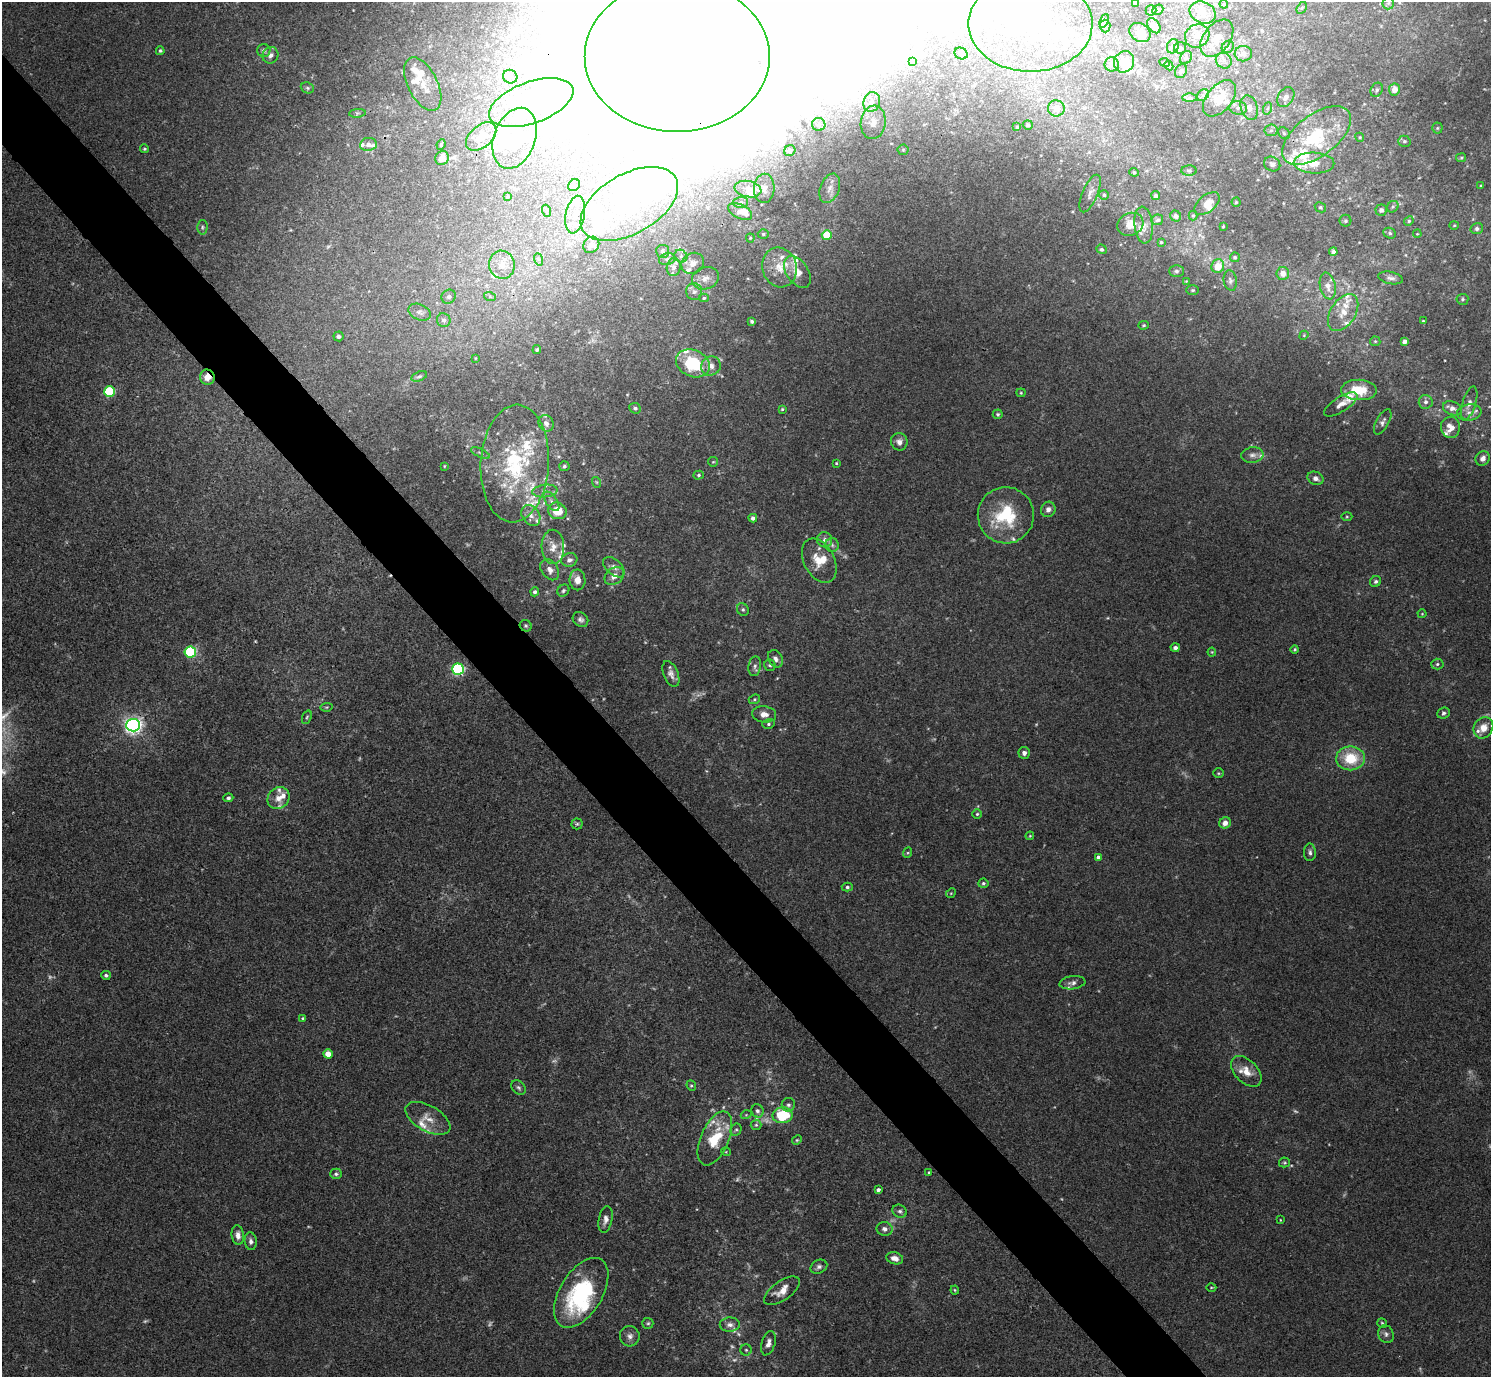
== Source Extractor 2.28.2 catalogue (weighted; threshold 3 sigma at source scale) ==
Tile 11 of 4 x 4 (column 3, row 3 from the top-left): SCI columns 2984-4472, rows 1676-3050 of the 5963 x 5961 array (HDU 1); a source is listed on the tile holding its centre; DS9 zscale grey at full resolution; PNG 1493 x 1379 px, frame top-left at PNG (2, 2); each listed source drawn as its Kron ellipse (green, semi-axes under 4 px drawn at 4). Shown black and unused: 5% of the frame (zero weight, under 3 of 4 exposures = <1% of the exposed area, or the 3 px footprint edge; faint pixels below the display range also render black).
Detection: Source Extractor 2.28.2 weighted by HDU 2 'WHT'; one run over the whole footprint, this tile lists its part. Background 0.0451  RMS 0.0048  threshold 0.0217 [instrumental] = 3 sigma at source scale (4.5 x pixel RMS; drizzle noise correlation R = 1.50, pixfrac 1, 0.05/0.05 arcsec/px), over >= 5 px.
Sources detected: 438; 22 too faint to see at this stretch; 72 inside a brighter object's white glare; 1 cosmic-ray / hot-pixel residue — neither listed nor drawn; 71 inside a brighter listed object's ellipse — not listed separately; the other 272 listed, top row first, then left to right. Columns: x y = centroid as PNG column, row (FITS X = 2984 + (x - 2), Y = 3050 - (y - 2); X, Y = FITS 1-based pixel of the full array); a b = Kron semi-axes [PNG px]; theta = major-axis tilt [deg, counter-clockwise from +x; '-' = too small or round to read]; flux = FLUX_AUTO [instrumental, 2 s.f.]
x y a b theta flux
1135 3 3 3 - 0.87
1388 3 6 6 - 1
1224 4 4 4 - 0.54
1302 8 6 4 59 0.71
1151 10 5 5 - 0.73
1158 10 6 4 41 0.72
1203 12 13 10 -26 5.5
1104 21 7 4 66 1.1
1030 24 62 47 0 82
1105 26 6 5 - 1
1154 26 8 5 -53 3.5
1140 32 11 8 -35 2.6
1197 36 13 11 36 5.7
1217 38 21 13 53 8.1
1173 46 7 5 65 1.4
1228 47 7 5 46 1.2
1180 48 6 6 - 0.99
264 50 6 6 - 1.2
160 51 4 4 - 0.72
961 53 7 5 -27 1.5
1243 54 8 7 - 3
270 55 8 8 - 1.9
677 56 93 75 0 350
1186 57 7 5 56 1.1
1224 61 8 7 - 2.4
912 62 4 2 - 0.51
1124 62 11 10 - 5.8
1165 63 5 3 - 0.49
1112 64 7 7 - 2.4
1169 66 5 4 - 0.93
1181 71 7 5 61 1
510 77 7 6 - 1.3
423 84 29 15 -63 9.1
307 88 7 5 -22 0.89
1394 89 6 5 - 3.9
1377 90 7 5 64 1.2
1203 95 6 5 - 1.2
1286 97 11 7 56 3
1189 98 7 4 0 0.95
1220 98 21 12 50 12
872 102 10 8 73 2.9
531 103 44 20 20 33
1056 108 8 8 - 4.1
1238 108 9 7 -13 2.1
1249 108 12 8 -72 3.8
1268 108 6 4 70 0.84
357 113 8 3 5 0.71
873 122 17 12 82 7.1
819 124 6 6 - 1.3
1028 125 5 4 - 1
1017 127 4 3 - 0.67
1437 128 5 5 - 0.7
1271 130 6 6 - 1.2
1284 133 6 5 - 0.77
1317 135 40 20 37 32
481 137 17 11 40 6.8
1360 137 4 4 - 0.61
515 138 31 20 70 19
1404 141 6 5 - 0.99
368 144 8 6 8 2.1
441 145 5 3 - 0.65
144 149 4 4 - 0.67
903 150 5 5 - 0.78
790 151 6 5 - 1.1
442 158 7 6 - 3.9
1461 158 5 4 - 0.57
1314 163 20 10 -2 9.2
1272 164 8 7 - 1.4
1189 171 8 5 0 0.92
1134 172 4 4 - 0.61
574 185 6 5 - 0.98
1481 186 3 3 - 0.5
764 188 14 10 87 4.8
830 188 15 9 68 4
748 189 13 8 -12 4.8
1090 193 20 7 67 2.9
1104 195 5 5 - 0.66
508 196 4 4 - 0.47
1156 196 4 4 - 1.4
741 202 7 5 2 1.2
1236 202 4 4 - 0.56
1207 203 14 8 39 4.5
629 204 53 30 29 45
1320 207 6 5 - 0.87
1393 207 6 5 - 0.9
1381 210 6 5 - 1.4
547 211 6 4 -71 0.72
740 212 13 7 -27 4.1
575 215 19 9 79 6.8
1176 216 6 5 - 1.4
1193 216 5 4 - 0.6
1158 220 5 5 - 1.2
1345 221 6 6 - 0.85
1409 221 5 4 - 0.65
1130 224 13 11 26 5.8
1144 225 18 9 -84 3.9
1454 225 4 4 - 0.53
1223 226 2 2 - 0.38
202 227 7 5 88 0.92
1477 229 6 5 - 1.3
1390 233 6 5 - 0.91
763 234 5 4 - 0.79
1417 234 4 3 - 0.4
827 235 5 5 - 15
750 238 4 4 - 0.55
1161 242 4 4 - 0.61
591 245 9 7 51 2.7
1102 249 5 4 - 1.1
663 251 6 6 - 1.3
1333 252 4 4 - 1.5
681 256 7 6 - 1.6
1235 257 5 4 - 0.8
538 259 6 4 -70 0.8
667 259 8 6 13 1.4
693 263 12 10 32 4.1
502 265 14 13 - 6.7
1218 266 7 6 - 7.8
674 267 9 7 81 2.7
780 267 20 17 -74 10
1176 271 7 5 0 1.1
797 272 18 11 -55 6.6
1283 273 6 6 - 3.1
705 278 14 11 20 3.9
1391 278 12 6 -12 1.9
1186 281 4 3 - 0.35
1230 281 10 6 -79 1.5
1328 286 13 7 -78 3.5
1193 290 6 5 - 0.75
694 292 8 8 - 2
449 297 7 6 - 1.5
490 297 6 4 -20 0.73
704 298 5 4 - 0.72
1462 299 6 5 - 0.91
420 312 12 7 -24 2.2
1343 313 20 12 57 8.2
444 320 7 6 - 2
752 321 4 3 - 0.91
1423 321 3 3 - 0.47
1144 325 5 4 - 0.58
1304 335 5 3 - 0.43
339 336 5 5 - 1.4
1375 341 5 5 - 0.65
1405 341 4 4 - 2.2
537 349 4 4 - 0.8
475 358 4 3 - 0.34
693 363 17 13 -24 26
711 366 10 9 - 3.4
419 376 8 4 20 0.95
207 377 7 7 - 4.6
1359 390 18 10 -1 14
109 392 5 5 - 36
1021 393 4 4 - 0.54
1426 402 7 7 - 1.7
1469 403 17 6 73 2.9
1341 404 19 7 32 3.7
635 408 6 5 - 1
1452 408 10 6 -21 2.8
782 409 3 3 - 0.55
1469 412 12 8 9 2.9
998 414 5 5 - 0.78
1383 422 14 6 61 1.9
546 423 8 7 - 2.2
1450 427 11 9 -88 4.8
899 442 9 8 - 2.4
480 453 10 3 -25 0.86
1252 455 11 7 6 2.2
1483 458 8 7 - 2.7
713 462 5 4 - 0.58
836 463 4 3 - 0.52
515 464 59 34 86 53
444 466 3 2 - 0.4
564 466 5 5 - 0.92
699 475 5 4 - 0.78
1315 478 8 6 -25 2.1
596 482 5 3 - 0.47
545 491 13 6 6 2.4
551 501 11 5 -56 2.1
1048 509 8 7 - 2.3
557 511 9 8 - 10
531 515 11 8 -55 3.4
1006 515 28 28 - 28
1347 517 5 3 - 0.54
753 518 4 4 - 1.5
825 540 7 7 - 1.9
832 545 7 6 - 1.5
553 547 17 11 -87 6.2
569 560 8 7 - 2.2
819 561 24 15 -63 9.4
614 567 13 7 -41 2.7
550 570 11 8 -55 3.3
614 576 11 8 36 3.8
577 580 10 8 -90 4.5
1376 581 6 5 - 1.1
563 591 6 5 - 0.98
535 592 4 4 - 1.3
743 610 7 5 -58 0.98
1422 614 4 4 - 0.4
580 619 8 6 -40 1.7
526 626 6 5 - 0.9
1175 648 4 4 - 1.4
1295 649 4 4 - 0.6
190 652 6 5 - 43
1212 652 4 4 - 0.49
775 659 9 7 -62 1.9
1437 664 6 5 - 1
770 665 6 5 - 0.93
755 666 10 6 83 1.7
458 669 6 5 - 67
671 674 14 7 -68 2.7
754 699 6 4 22 0.72
327 707 6 4 10 0.62
1443 713 6 5 - 1.1
764 714 12 8 -7 3.7
307 717 7 4 70 0.78
768 724 6 5 - 0.93
133 725 7 6 - 210
1483 728 11 9 58 5.3
1024 753 6 6 - 1.8
1350 758 14 12 -1 16
1218 773 5 4 - 0.6
228 798 5 4 - 1.2
278 798 12 10 41 4.4
977 814 4 4 - 0.75
1225 823 6 5 - 3.1
577 824 5 5 - 0.77
1030 836 4 3 - 0.44
1310 852 9 6 -89 1.5
907 853 5 3 - 0.53
1098 857 4 4 - 1.7
983 883 5 4 - 0.86
847 887 5 4 - 0.94
951 893 5 4 - 0.58
106 975 5 4 - 1.1
1072 983 13 6 7 2.1
303 1018 4 3 - 0.82
328 1054 5 4 - 7
1246 1071 18 11 -46 6
691 1086 5 4 - 0.69
518 1088 8 6 -44 1.1
788 1105 7 6 - 1.3
757 1111 7 6 - 1.6
746 1115 5 3 - 0.45
782 1115 10 8 3 24
428 1118 25 13 -30 6.4
756 1125 5 5 - 0.74
736 1130 6 5 - 0.89
715 1138 29 14 66 19
797 1140 5 4 - 0.61
726 1152 5 3 - 0.4
1284 1162 5 5 - 0.66
929 1172 3 3 - 0.67
336 1174 6 5 - 0.99
878 1190 4 3 - 1.3
900 1211 7 6 - 1.4
605 1219 13 6 79 2.6
1280 1220 3 2 - 0.32
885 1229 8 7 - 2
238 1235 10 6 -83 2.6
251 1241 9 6 -83 1.8
895 1258 8 6 -16 3.1
819 1267 8 6 26 1.6
1211 1287 5 3 - 0.49
955 1290 4 4 - 0.56
782 1291 21 9 35 5.6
581 1293 39 21 58 51
648 1323 5 5 - 0.74
1382 1323 5 4 - 0.65
730 1325 10 7 1 2.4
1386 1334 9 7 -67 1.6
630 1336 10 10 - 2.5
768 1343 12 6 73 2.6
746 1350 5 5 - 0.8
Overlapping masked pixels (flux is a lower limit): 2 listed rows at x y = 677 56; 207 377
Isophote crosses this tile's border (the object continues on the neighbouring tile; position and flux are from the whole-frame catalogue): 2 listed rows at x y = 1135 3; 677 56